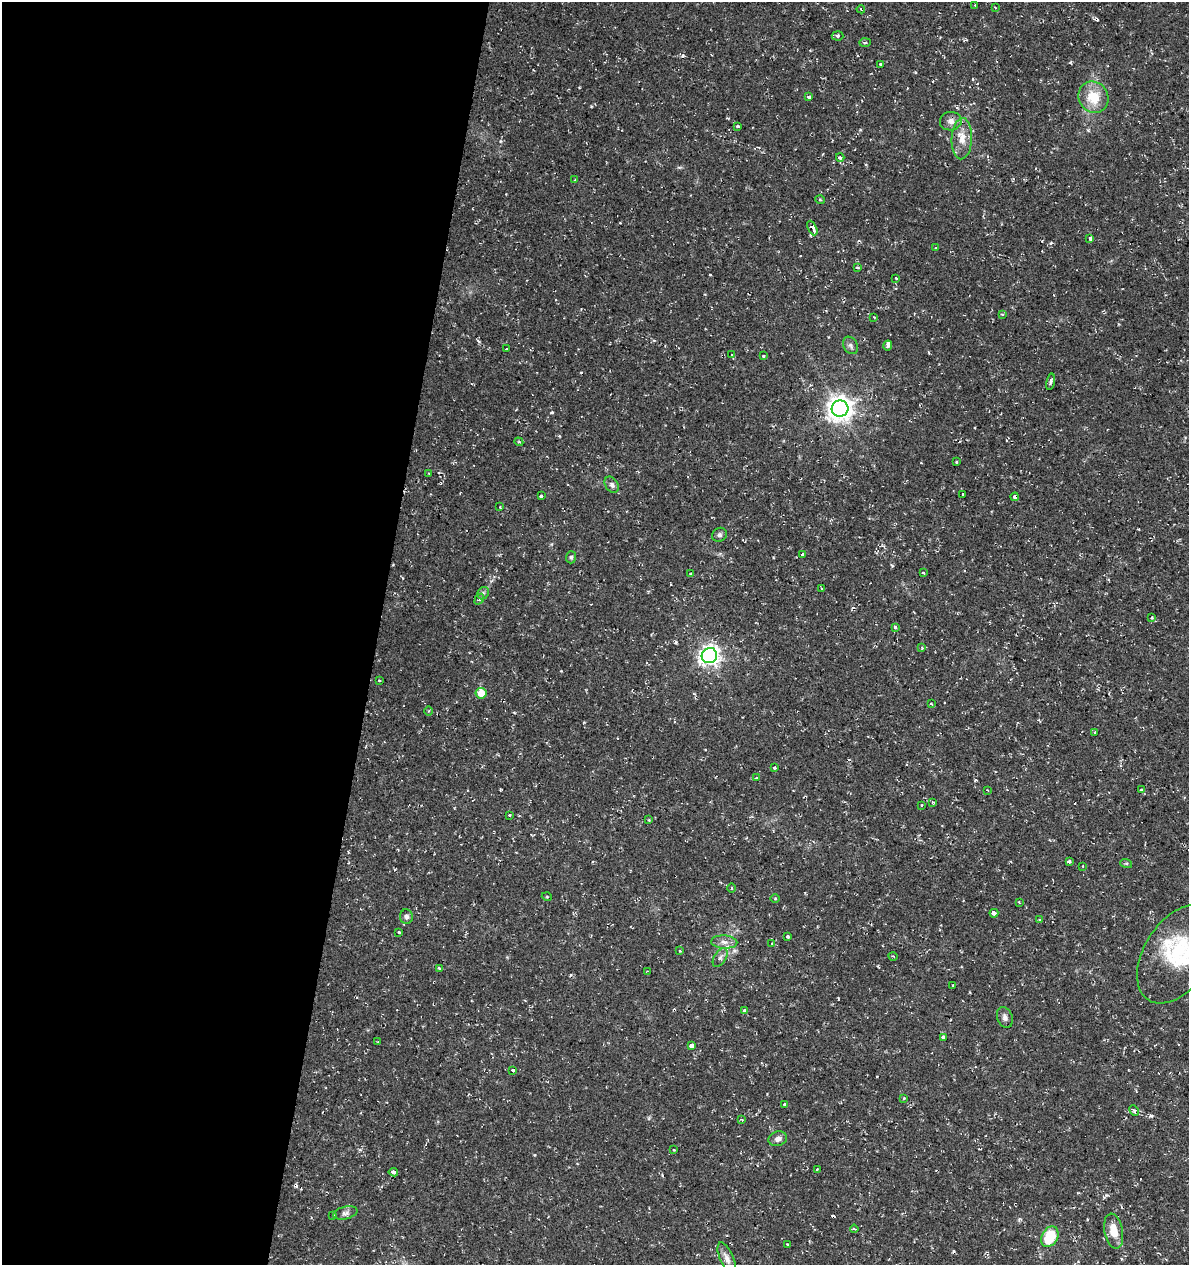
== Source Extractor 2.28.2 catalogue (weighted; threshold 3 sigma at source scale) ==
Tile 5 of 4 x 4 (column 1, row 2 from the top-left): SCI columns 281-1467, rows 2527-3789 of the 5249 x 5063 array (HDU 1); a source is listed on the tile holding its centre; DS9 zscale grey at full resolution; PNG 1191 x 1267 px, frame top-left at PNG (2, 2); each listed source drawn as its Kron ellipse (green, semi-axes under 4 px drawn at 4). Shown black and unused: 32% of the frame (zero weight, under 2 of 3 exposures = <1% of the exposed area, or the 3 px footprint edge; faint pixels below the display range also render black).
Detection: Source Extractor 2.28.2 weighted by HDU 2 'WHT'; one run over the whole footprint, this tile lists its part. Background 0.0333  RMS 0.0042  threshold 0.0187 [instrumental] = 3 sigma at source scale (4.5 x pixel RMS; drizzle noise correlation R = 1.50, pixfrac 1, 0.0396/0.0396 arcsec/px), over >= 5 px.
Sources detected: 121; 15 cosmic-ray / hot-pixel residue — neither listed nor drawn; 3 inside a brighter listed object's ellipse — not listed separately; the other 103 listed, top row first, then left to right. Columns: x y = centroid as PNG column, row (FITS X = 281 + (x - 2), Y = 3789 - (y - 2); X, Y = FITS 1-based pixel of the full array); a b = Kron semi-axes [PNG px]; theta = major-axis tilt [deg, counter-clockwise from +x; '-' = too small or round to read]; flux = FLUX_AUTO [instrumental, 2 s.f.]
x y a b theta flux
975 5 3 3 - 0.25
995 7 3 2 - 0.3
861 9 4 3 - 0.65
838 36 6 4 -4 0.73
865 42 6 4 2 0.62
881 64 3 3 - 2.9
809 97 4 3 - 4.1
1093 97 16 14 -58 10
951 121 11 9 6 2.3
737 126 3 3 - 0.61
962 139 20 10 87 5.3
840 157 4 4 - 0.93
575 180 4 2 - 0.37
820 200 5 3 - 0.39
812 228 8 3 -64 11
1090 238 3 3 - 0.84
936 248 4 3 - 0.34
857 268 4 3 - 0.81
896 278 3 3 - 0.78
1002 314 3 3 - 0.66
874 317 3 3 - 0.59
850 345 9 7 -58 1.3
888 345 5 3 - 2.2
507 349 3 2 - 0.36
732 355 4 3 - 0.46
764 356 3 3 - 1.4
1050 382 8 4 79 1.3
840 408 8 8 - 410
519 442 4 3 - 0.47
956 462 3 3 - 1
429 473 3 2 - 0.3
612 485 9 6 -56 1.4
963 494 3 3 - 0.7
541 496 3 3 - 1.2
1015 497 4 3 - 3.9
500 507 3 3 - 0.37
719 535 8 6 39 1.2
802 554 3 3 - 2.2
571 557 6 5 - 0.72
691 573 3 2 - 0.38
923 573 3 3 - 0.53
821 588 2 2 - 0.34
483 593 7 5 46 0.92
479 599 6 4 54 0.79
1151 618 4 3 - 0.44
895 627 4 3 - 1.3
922 648 4 3 - 0.41
709 656 8 7 - 200
379 680 3 3 - 0.43
481 693 5 5 - 7.1
931 704 3 2 - 0.47
429 711 4 3 - 0.5
1095 732 3 3 - 0.87
775 768 4 2 - 0.38
757 778 4 4 - 0.75
1142 789 3 3 - 1.3
987 790 3 3 - 0.4
932 802 3 3 - 0.51
921 805 3 2 - 0.32
510 815 3 3 - 0.79
649 820 3 3 - 0.42
1069 862 3 3 - 1.8
1126 863 6 4 -18 0.5
1083 866 3 3 - 0.93
731 888 4 3 - 0.38
547 897 5 3 - 0.34
775 898 5 3 - 0.42
1019 902 4 2 - 0.35
994 913 4 3 - 5.4
406 916 7 6 - 1.4
1039 920 4 3 - 0.55
399 932 4 3 - 0.42
788 936 3 3 - 2
724 942 13 6 -4 2.4
772 943 4 3 - 0.38
680 951 4 3 - 0.41
1178 954 54 33 57 35
893 956 4 3 - 0.36
720 958 10 6 57 1.4
439 968 3 2 - 1.3
648 971 3 2 - 0.37
953 986 3 3 - 1.2
745 1011 3 3 - 10
1005 1017 11 7 -70 1.7
944 1038 3 3 - 27
378 1042 3 3 - 0.33
692 1046 4 4 - 4.6
513 1070 3 3 - 1.3
904 1098 3 2 - 0.4
785 1105 4 3 - 3.3
1134 1111 5 4 - 0.65
742 1120 4 3 - 0.35
778 1139 9 7 19 2
674 1150 3 2 - 0.46
817 1169 3 2 - 0.43
393 1172 4 3 - 1.6
345 1213 12 6 13 1.5
333 1215 3 2 - 0.7
854 1229 4 2 - 0.56
1114 1231 18 9 -80 6.9
1050 1237 11 8 61 15
787 1244 3 2 - 0.37
727 1258 17 6 -67 2.4
Overlapping masked pixels (flux is a lower limit): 4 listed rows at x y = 951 121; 812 228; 1015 497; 1050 1237
Isophote crosses this tile's border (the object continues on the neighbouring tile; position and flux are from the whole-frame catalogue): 1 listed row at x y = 1178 954
Unlisted compact peaks at least as high as the median listed source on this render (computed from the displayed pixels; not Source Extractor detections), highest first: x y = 552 412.